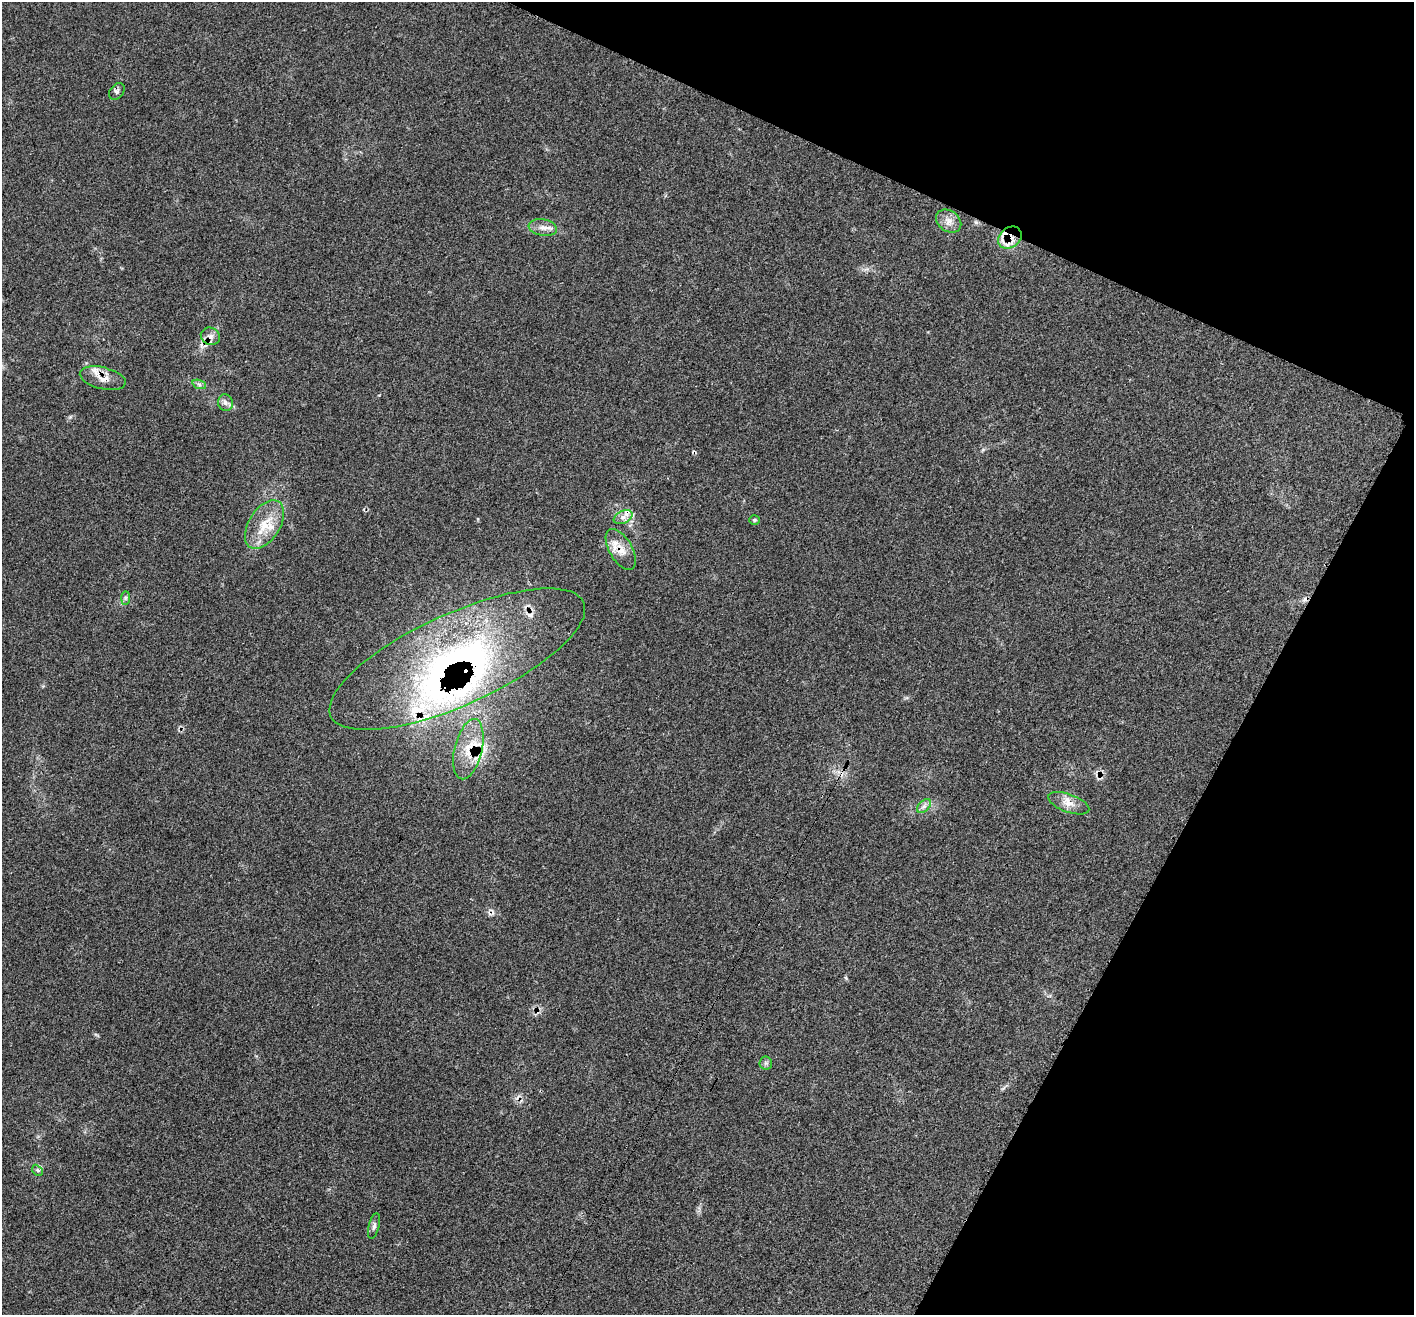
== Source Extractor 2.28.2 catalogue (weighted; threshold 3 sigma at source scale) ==
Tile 8 of 4 x 4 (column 4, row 2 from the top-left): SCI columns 4251-5662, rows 2909-4221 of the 5682 x 5704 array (HDU 1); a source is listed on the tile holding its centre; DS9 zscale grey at full resolution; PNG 1416 x 1317 px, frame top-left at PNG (2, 2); each listed source drawn as its Kron ellipse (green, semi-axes under 4 px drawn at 4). Shown black and unused: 22% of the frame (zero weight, under 3 of 4 exposures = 2% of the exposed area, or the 3 px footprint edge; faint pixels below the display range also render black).
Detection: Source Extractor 2.28.2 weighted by HDU 2 'WHT'; one run over the whole footprint, this tile lists its part. Background 0.0704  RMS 0.0054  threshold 0.0245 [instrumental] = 3 sigma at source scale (4.5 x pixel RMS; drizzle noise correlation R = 1.50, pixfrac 1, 0.05/0.05 arcsec/px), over >= 5 px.
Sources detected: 30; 1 inside a brighter object's white glare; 4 cosmic-ray / hot-pixel residue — neither listed nor drawn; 5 inside a brighter listed object's ellipse — not listed separately; the other 20 listed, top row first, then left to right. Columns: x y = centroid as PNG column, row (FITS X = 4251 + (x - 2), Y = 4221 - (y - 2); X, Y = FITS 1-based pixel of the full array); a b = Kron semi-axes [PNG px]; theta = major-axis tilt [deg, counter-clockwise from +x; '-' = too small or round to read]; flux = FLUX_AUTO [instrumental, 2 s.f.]
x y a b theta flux
117 91 9 6 50 1.5
949 221 14 10 -35 4.6
543 228 14 8 -10 3.9
1010 238 13 10 36 7.3
210 336 10 8 -24 2.7
103 378 23 11 -14 6.1
199 384 7 4 -19 1.3
225 403 8 7 - 2.1
623 517 10 6 26 2.8
754 520 5 4 - 0.72
264 524 27 15 57 14
621 549 23 11 -60 7.8
126 598 7 4 90 1
457 659 139 45 24 190
468 749 31 14 76 13
1069 803 21 9 -20 5.8
924 806 8 5 45 1.8
766 1063 6 6 - 1.2
37 1170 6 4 -46 1
374 1226 13 5 76 1.7
Overlapping masked pixels (flux is a lower limit): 7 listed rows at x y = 1010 238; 210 336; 103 378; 623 517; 621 549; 457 659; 468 749